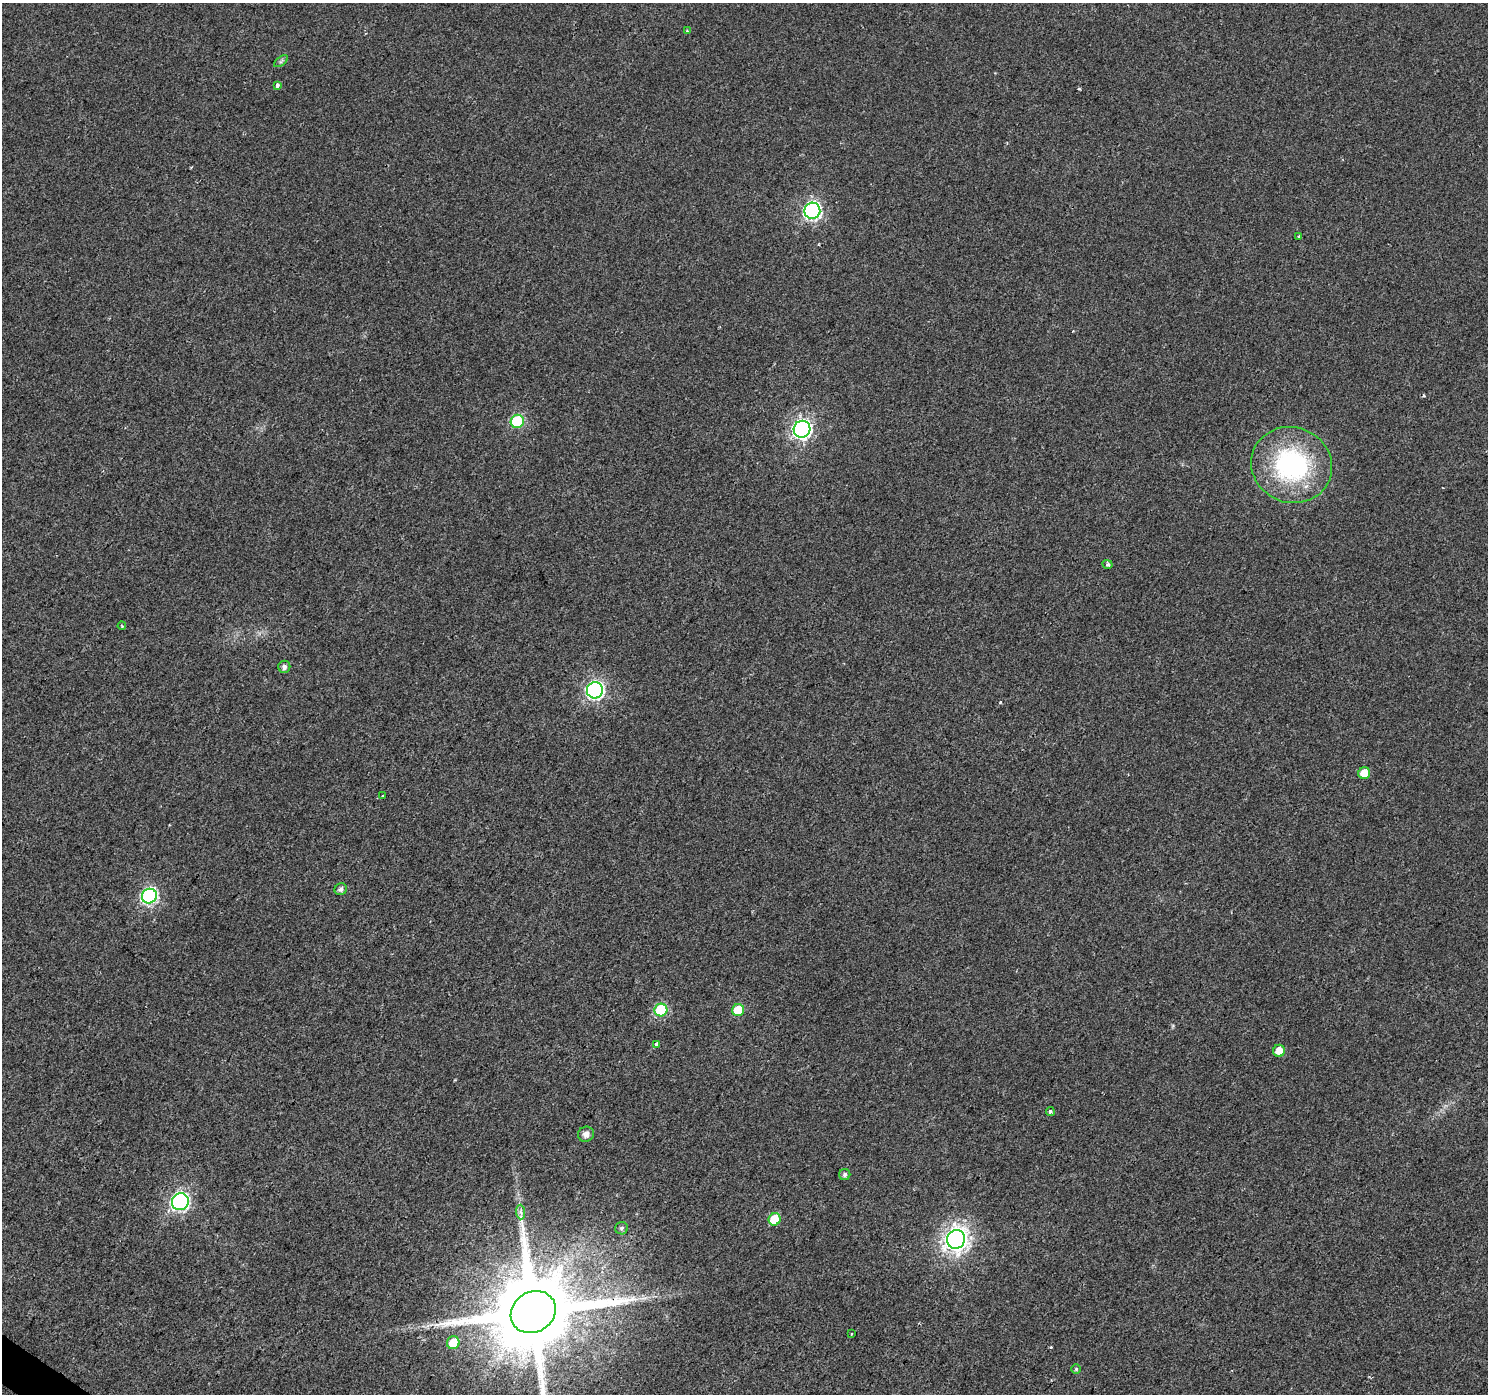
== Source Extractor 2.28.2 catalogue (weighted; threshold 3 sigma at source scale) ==
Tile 7 of 4 x 4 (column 3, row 2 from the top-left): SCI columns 2973-4458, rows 2966-4357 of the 5950 x 5998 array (HDU 1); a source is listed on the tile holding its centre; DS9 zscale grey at full resolution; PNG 1490 x 1396 px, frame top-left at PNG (2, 3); each listed source drawn as its Kron ellipse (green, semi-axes under 4 px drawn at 4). Shown black and unused: <1% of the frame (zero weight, under 2 of 3 exposures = <1% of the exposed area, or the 3 px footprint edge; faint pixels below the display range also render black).
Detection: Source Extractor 2.28.2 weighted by HDU 2 'WHT'; one run over the whole footprint, this tile lists its part. Background 0.00528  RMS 0.0054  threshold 0.0243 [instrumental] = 3 sigma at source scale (4.5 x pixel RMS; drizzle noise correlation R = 1.50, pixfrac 1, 0.0396/0.0396 arcsec/px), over >= 5 px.
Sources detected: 34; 2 cosmic-ray / hot-pixel residue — neither listed nor drawn; the other 32 listed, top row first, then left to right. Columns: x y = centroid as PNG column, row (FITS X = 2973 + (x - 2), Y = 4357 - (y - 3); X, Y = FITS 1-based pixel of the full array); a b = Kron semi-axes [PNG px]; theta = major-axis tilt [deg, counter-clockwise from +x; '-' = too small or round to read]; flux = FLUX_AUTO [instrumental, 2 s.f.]
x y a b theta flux
687 31 4 4 - 0.56
281 61 8 4 38 1.1
277 85 4 3 - 3.7
812 211 8 8 - 140
1299 236 3 2 - 0.56
517 421 7 6 - 42
802 429 8 8 - 180
1292 465 41 37 -22 81
1108 564 5 4 - 1
122 626 4 3 - 0.61
284 667 6 6 - 2
595 690 8 8 - 130
1364 773 6 5 - 8.8
382 795 3 3 - 0.79
341 889 6 5 - 2.1
149 896 8 7 - 110
661 1010 6 6 - 38
738 1010 6 6 - 16
656 1044 4 3 - 4
1279 1051 6 6 - 6.4
1050 1112 4 3 - 1.4
586 1134 8 7 - 3.2
845 1175 6 5 - 1.5
180 1202 9 8 - 130
521 1212 7 4 -87 1.5
775 1219 6 6 - 15
622 1228 6 6 - 1.2
956 1239 9 9 - 380
533 1312 23 20 32 8500
851 1334 3 3 - 0.79
453 1343 6 6 - 11
1076 1369 5 5 - 0.71
Overlapping masked pixels (flux is a lower limit): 1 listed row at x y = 533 1312
Isophote crosses this tile's border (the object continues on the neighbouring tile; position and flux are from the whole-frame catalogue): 1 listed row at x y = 533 1312